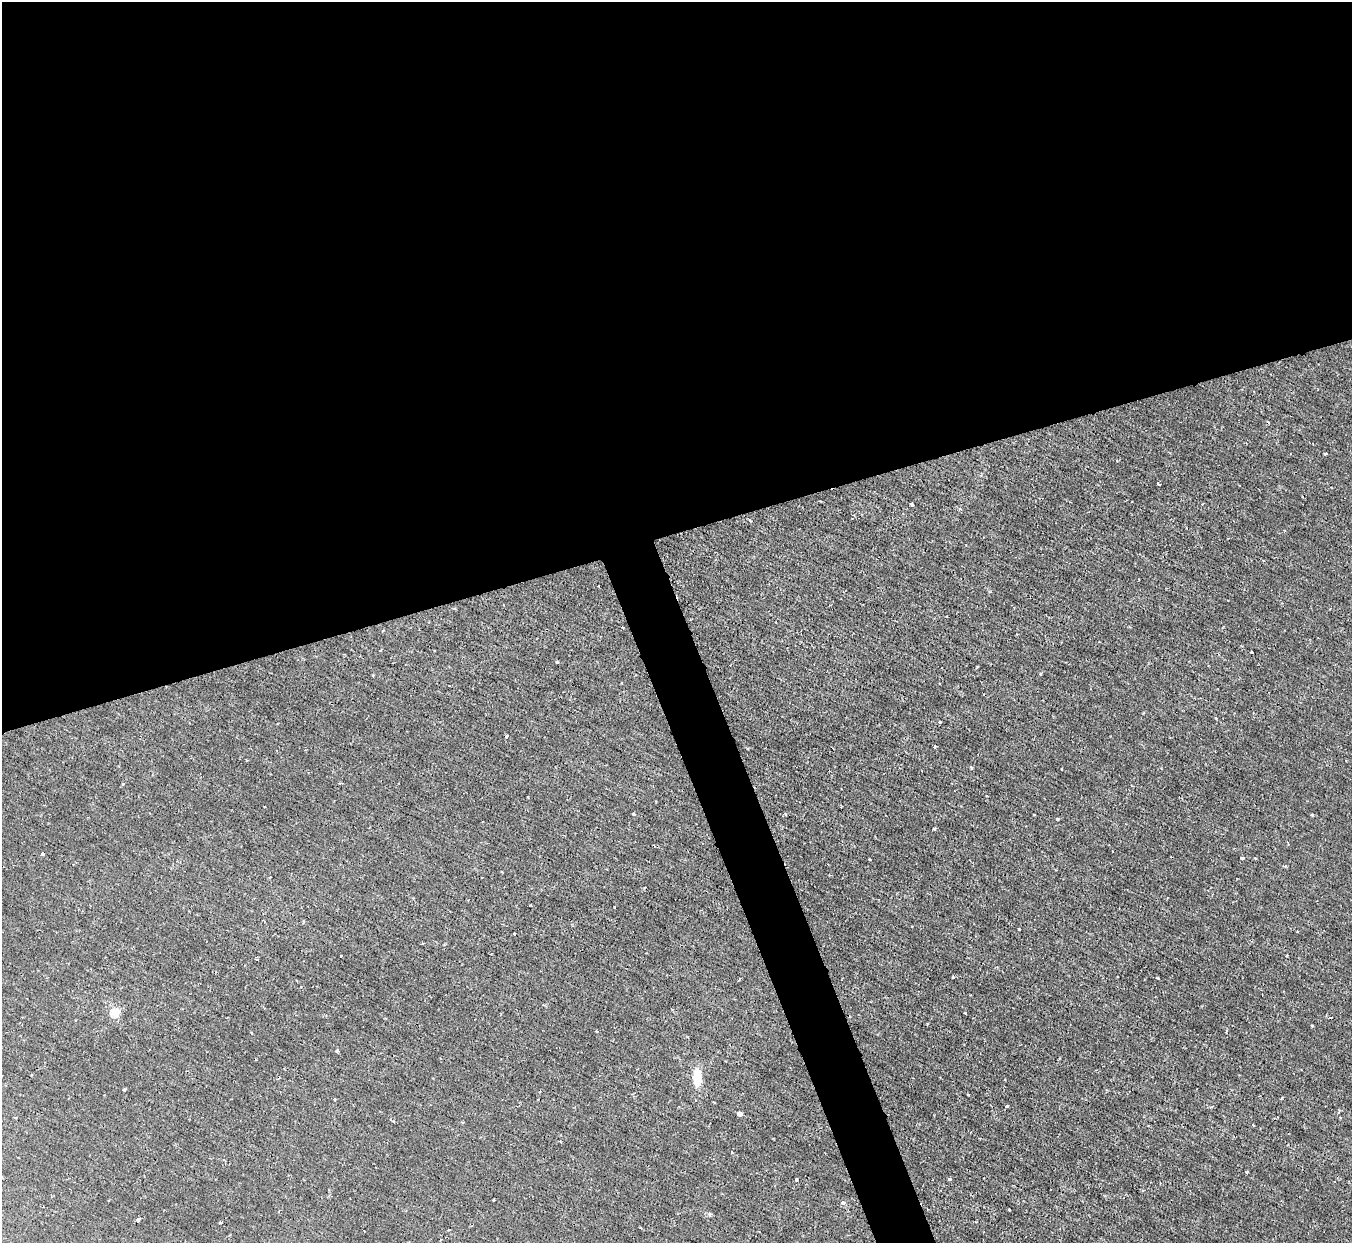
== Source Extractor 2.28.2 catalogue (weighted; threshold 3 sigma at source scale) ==
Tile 2 of 4 x 4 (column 2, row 1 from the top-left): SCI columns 1351-2700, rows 3870-5110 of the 5399 x 5386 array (HDU 1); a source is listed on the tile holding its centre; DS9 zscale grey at full resolution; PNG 1354 x 1245 px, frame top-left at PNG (2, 2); no overlay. Shown black and unused: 45% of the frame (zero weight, under 2 of 3 exposures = <1% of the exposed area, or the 3 px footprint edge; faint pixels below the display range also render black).
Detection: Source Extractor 2.28.2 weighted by HDU 2 'WHT'; one run over the whole footprint, this tile lists its part. Background 0.00163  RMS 0.0014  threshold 0.00635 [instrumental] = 3 sigma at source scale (4.5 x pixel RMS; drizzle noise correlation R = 1.50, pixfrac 1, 0.05/0.05 arcsec/px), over >= 5 px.
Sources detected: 54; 1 cosmic-ray / hot-pixel residue — not listed; the other 53 listed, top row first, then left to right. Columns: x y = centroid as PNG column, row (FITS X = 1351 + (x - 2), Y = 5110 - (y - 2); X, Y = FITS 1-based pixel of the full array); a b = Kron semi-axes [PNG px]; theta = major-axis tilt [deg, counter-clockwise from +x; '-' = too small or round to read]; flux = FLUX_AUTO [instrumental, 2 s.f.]
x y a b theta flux
1326 454 3 3 - 0.21
1159 484 4 2 - 0.16
912 504 3 3 - 0.43
380 650 3 2 - 0.14
1252 652 3 2 - 0.16
557 662 3 3 - 0.2
1040 674 3 3 - 0.12
1216 718 3 3 - 0.14
940 722 3 3 - 0.19
506 736 4 3 - 0.35
935 747 4 3 - 0.13
247 760 2 2 - 0.12
971 768 4 3 - 0.16
123 784 3 3 - 0.2
987 796 3 2 - 0.1
634 814 3 3 - 0.41
1311 815 3 3 - 0.16
1058 819 3 3 - 0.2
934 829 3 3 - 0.2
42 854 3 3 - 0.38
1242 858 4 3 - 0.18
1255 858 3 3 - 0.11
869 859 3 2 - 0.13
531 905 2 2 - 0.11
614 907 2 2 - 0.17
1019 929 3 2 - 0.11
1297 931 3 2 - 0.11
514 934 3 3 - 0.28
444 945 3 3 - 0.16
1287 955 2 2 - 0.15
341 956 3 2 - 0.14
257 959 3 3 - 0.19
953 977 3 3 - 0.12
1158 978 4 3 - 0.11
115 1012 5 5 - 5.8
965 1013 3 3 - 0.16
1312 1026 3 3 - 0.35
337 1051 4 3 - 0.24
697 1077 15 7 -88 3.3
1005 1079 3 2 - 0.085
124 1089 3 3 - 0.39
334 1099 3 2 - 0.19
1007 1106 3 3 - 0.17
739 1113 4 4 - 0.69
1253 1125 3 2 - 0.12
1247 1172 3 2 - 0.13
796 1179 4 3 - 0.5
949 1179 3 2 - 0.28
493 1200 3 2 - 0.12
843 1203 4 4 - 0.72
709 1214 6 4 -72 0.17
138 1220 4 3 - 0.77
220 1223 4 3 - 0.17